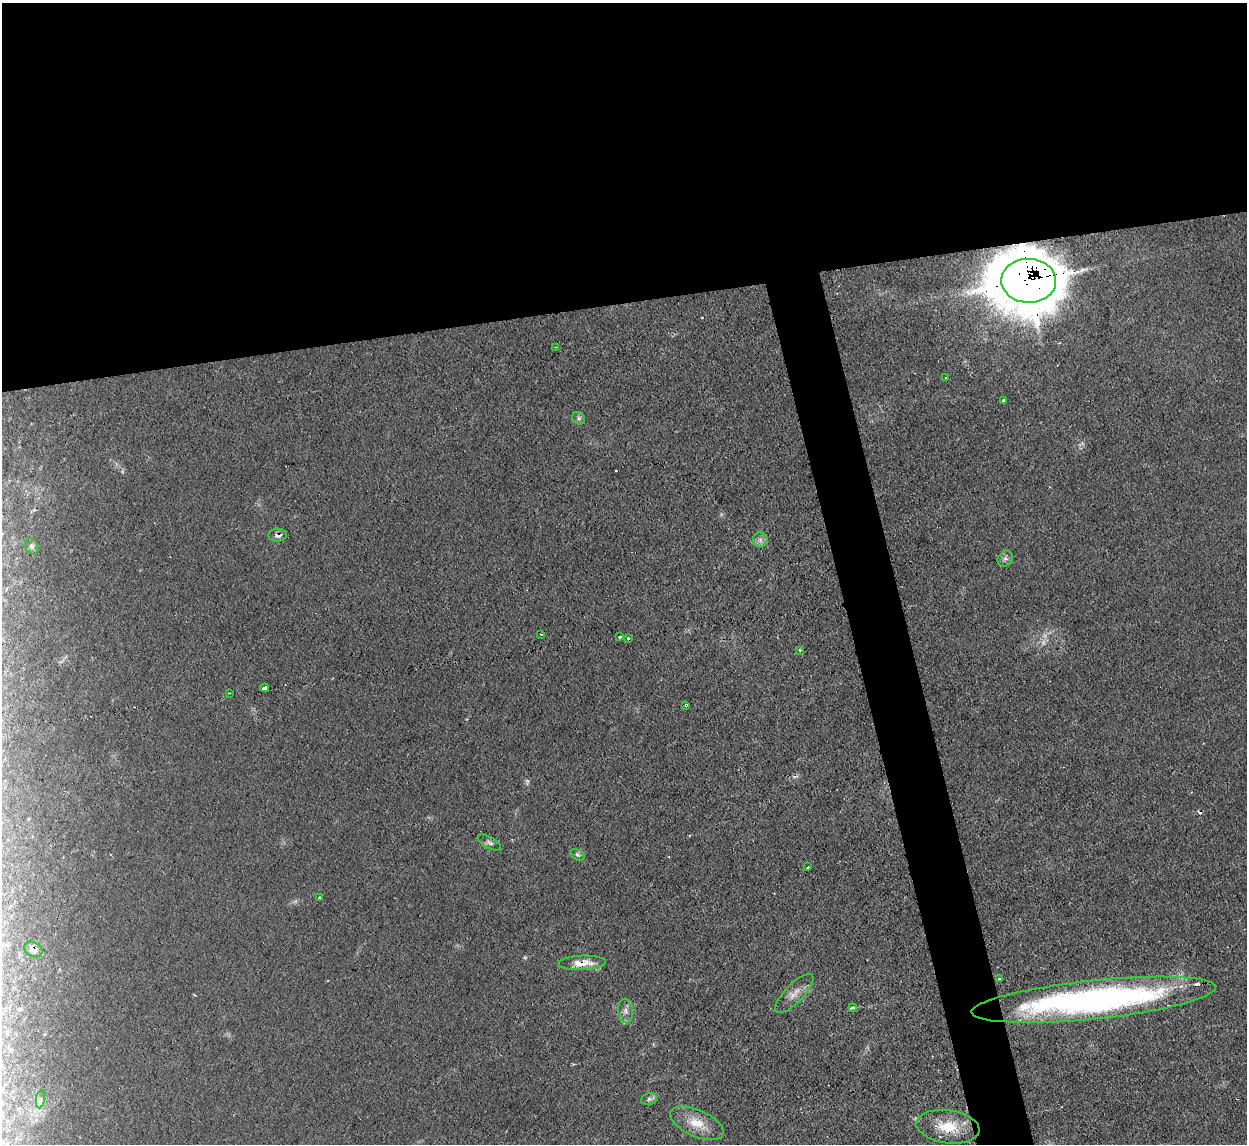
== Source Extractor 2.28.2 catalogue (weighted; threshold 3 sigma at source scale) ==
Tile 2 of 4 x 4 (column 2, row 1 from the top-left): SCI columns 1246-2490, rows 3566-4707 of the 4980 x 4962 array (HDU 1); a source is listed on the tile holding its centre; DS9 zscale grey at full resolution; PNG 1249 x 1146 px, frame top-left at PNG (2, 3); each listed source drawn as its Kron ellipse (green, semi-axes under 4 px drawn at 4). Shown black and unused: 30% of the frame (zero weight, under 2 of 3 exposures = <1% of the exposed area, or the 3 px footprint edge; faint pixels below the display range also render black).
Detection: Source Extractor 2.28.2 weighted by HDU 2 'WHT'; one run over the whole footprint, this tile lists its part. Background 0.0276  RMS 0.0044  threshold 0.0199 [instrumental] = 3 sigma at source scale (4.5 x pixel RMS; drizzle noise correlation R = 1.50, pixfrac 1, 0.05/0.05 arcsec/px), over >= 5 px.
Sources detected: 41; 1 too faint to see at this stretch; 7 cosmic-ray / hot-pixel residue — neither listed nor drawn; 2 inside a brighter listed object's ellipse — not listed separately; the other 31 listed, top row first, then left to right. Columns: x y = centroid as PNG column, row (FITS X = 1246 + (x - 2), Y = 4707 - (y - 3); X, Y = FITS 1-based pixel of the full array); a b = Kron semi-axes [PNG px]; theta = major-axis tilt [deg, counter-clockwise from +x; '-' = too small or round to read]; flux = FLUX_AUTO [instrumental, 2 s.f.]
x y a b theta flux
1029 281 27 22 -2 2500
556 347 3 2 - 0.55
945 378 2 2 - 0.38
1004 401 3 3 - 1.9
579 418 7 5 -47 1
278 535 9 6 3 2.1
760 540 7 7 - 1.7
32 546 8 6 -64 1.1
1005 559 8 7 - 1.4
541 634 2 2 - 0.41
620 637 4 3 - 1.2
628 638 3 3 - 1.4
800 650 3 3 - 0.46
265 688 4 3 - 15
229 693 3 2 - 0.47
686 705 4 3 - 2.6
489 843 13 5 -29 1.4
577 855 8 5 -26 1.1
808 867 3 2 - 0.57
319 897 3 2 - 0.48
33 949 10 7 -27 2.9
582 963 24 7 2 6.5
999 979 3 3 - 0.78
794 993 25 9 45 4.5
1094 1000 123 19 6 170
853 1008 4 3 - 1.4
625 1011 12 7 -86 2.3
40 1099 9 4 81 1.3
649 1099 8 6 11 1.3
697 1123 29 13 -24 9.2
948 1127 32 16 -8 13
Overlapping masked pixels (flux is a lower limit): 5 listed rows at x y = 1029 281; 278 535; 686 705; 33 949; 582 963